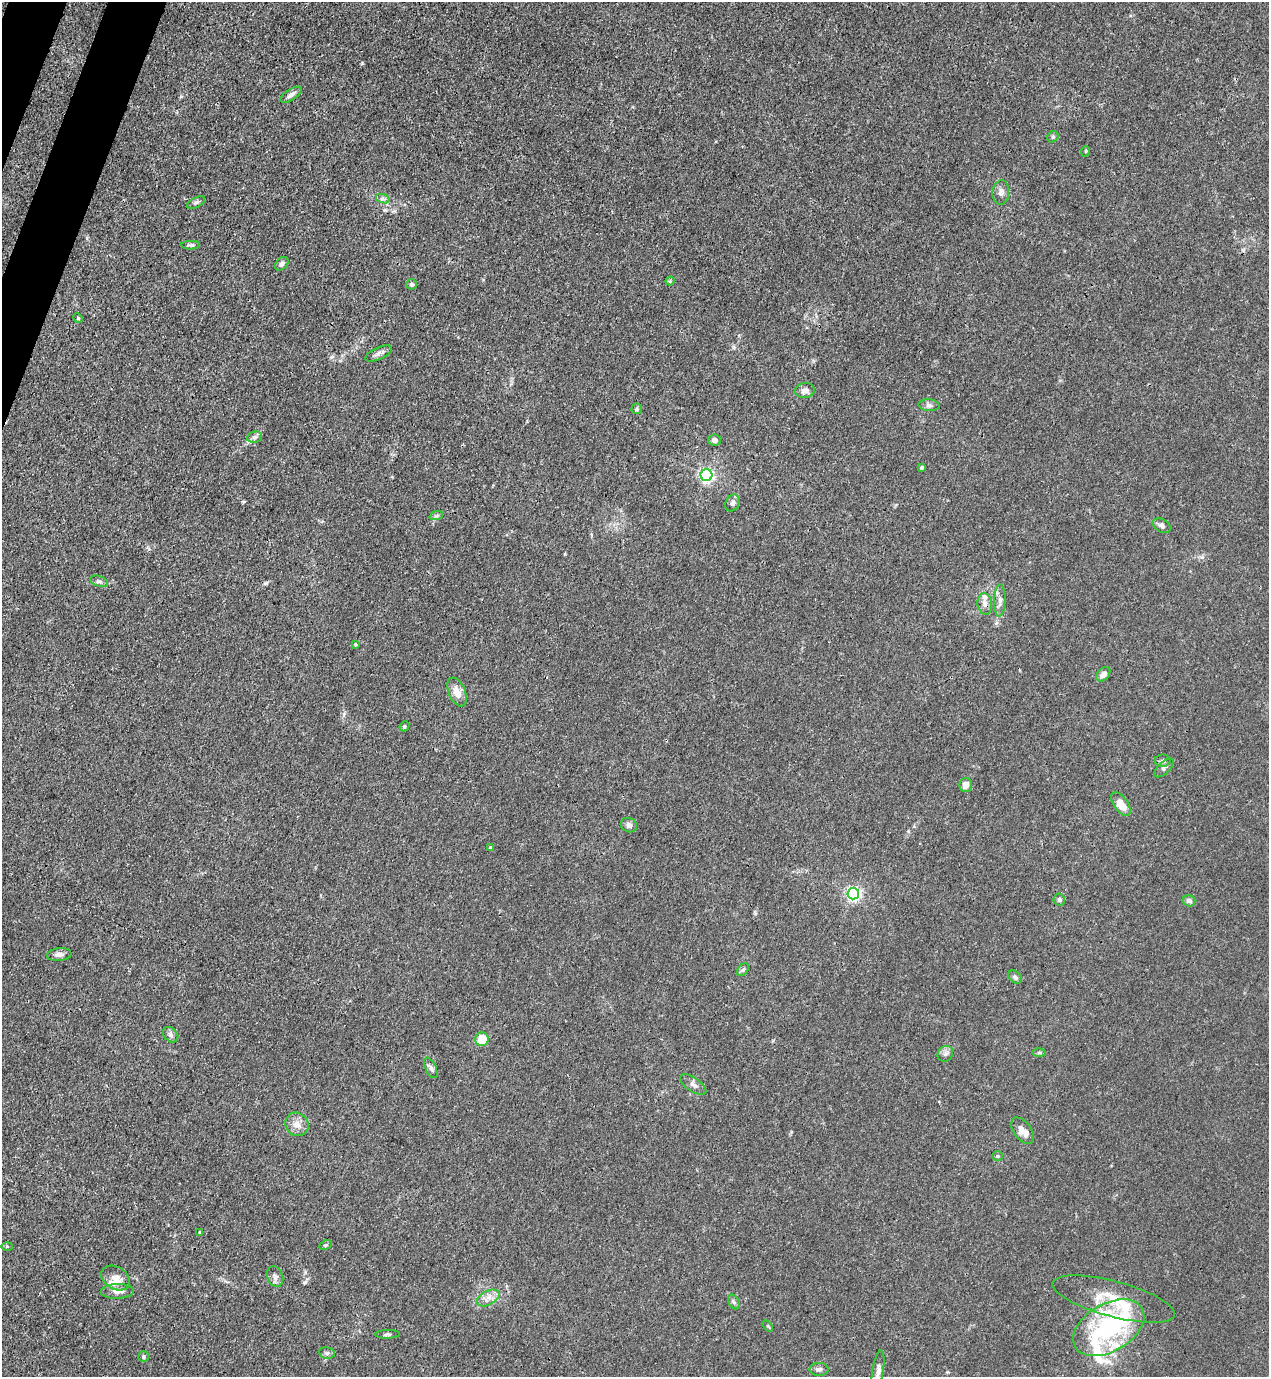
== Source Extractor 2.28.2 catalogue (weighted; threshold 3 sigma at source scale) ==
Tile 11 of 4 x 4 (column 3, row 3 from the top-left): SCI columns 2756-4022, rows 1417-2791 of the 5645 x 5583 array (HDU 1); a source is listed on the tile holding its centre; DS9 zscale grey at full resolution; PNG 1271 x 1379 px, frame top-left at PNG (2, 2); each listed source drawn as its Kron ellipse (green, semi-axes under 4 px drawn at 4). Shown black and unused: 2% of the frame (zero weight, under 3 of 4 exposures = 7% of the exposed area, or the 3 px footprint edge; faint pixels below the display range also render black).
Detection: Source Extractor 2.28.2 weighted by HDU 2 'WHT'; one run over the whole footprint, this tile lists its part. Background 0.0182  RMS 0.0026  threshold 0.0115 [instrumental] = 3 sigma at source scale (4.5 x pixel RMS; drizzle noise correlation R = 1.50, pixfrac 1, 0.05/0.05 arcsec/px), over >= 5 px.
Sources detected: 73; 1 inside a brighter object's white glare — neither listed nor drawn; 6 inside a brighter listed object's ellipse — not listed separately; the other 66 listed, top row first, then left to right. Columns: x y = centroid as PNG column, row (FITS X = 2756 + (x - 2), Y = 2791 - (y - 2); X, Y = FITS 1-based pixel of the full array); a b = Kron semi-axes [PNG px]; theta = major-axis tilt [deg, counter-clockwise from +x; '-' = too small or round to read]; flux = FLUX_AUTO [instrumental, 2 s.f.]
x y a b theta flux
291 95 12 5 34 1
1053 137 6 5 - 0.43
1086 151 5 3 - 0.25
1001 192 12 8 85 1.3
383 199 7 4 -18 0.64
196 202 10 5 26 0.6
191 245 9 4 1 0.61
282 264 8 5 46 0.83
670 281 4 4 - 0.44
412 284 5 5 - 0.53
78 318 5 4 - 0.29
379 353 14 6 25 0.96
805 390 10 7 11 1.2
929 405 10 6 -6 0.83
637 409 5 5 - 0.42
255 437 7 5 12 0.6
714 440 6 5 - 0.95
922 467 4 3 - 0.53
706 475 6 6 - 61
732 503 9 7 64 0.89
436 516 7 4 19 0.47
1162 526 10 6 -33 0.78
99 581 9 5 -20 0.68
1000 600 16 5 88 1.3
985 604 11 7 -81 1.3
355 644 3 3 - 0.46
1103 674 8 6 45 1.7
457 692 15 8 -66 2.7
404 726 5 4 - 0.35
1163 761 8 6 0 0.63
1164 768 12 5 43 0.81
966 785 7 6 - 1.9
1121 804 13 7 -55 3.8
629 825 8 7 - 1.1
490 848 4 3 - 0.42
853 894 6 6 - 60
1059 899 6 5 - 0.62
1189 901 6 5 - 0.99
59 954 12 6 6 1.2
743 970 7 4 52 0.45
1015 977 7 5 -43 0.66
171 1035 9 6 -45 0.87
482 1039 7 6 - 6.1
1039 1053 6 4 1 0.42
945 1054 8 7 - 0.89
431 1068 11 5 -65 0.84
693 1085 15 7 -35 1.2
297 1124 12 11 - 2.2
1022 1131 15 8 -54 1.8
997 1156 5 4 - 0.35
200 1232 3 3 - 0.49
326 1245 6 4 26 0.37
7 1246 6 4 1 0.25
275 1276 11 7 -68 1.1
116 1278 15 11 -31 2.5
117 1291 16 7 2 1.6
488 1298 12 7 27 1.7
1114 1299 63 18 -15 10
734 1302 8 5 -59 0.55
768 1326 6 3 -53 0.29
1109 1328 39 24 30 29
387 1334 12 3 2 0.48
327 1353 8 5 -8 0.63
143 1357 5 5 - 0.37
819 1369 9 6 -1 0.78
878 1372 21 5 81 1.6
Isophote crosses this tile's border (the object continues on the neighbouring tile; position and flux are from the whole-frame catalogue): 1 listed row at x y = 878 1372
Unlisted compact peaks at least as high as the median listed source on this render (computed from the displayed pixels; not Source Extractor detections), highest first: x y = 305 1282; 362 63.